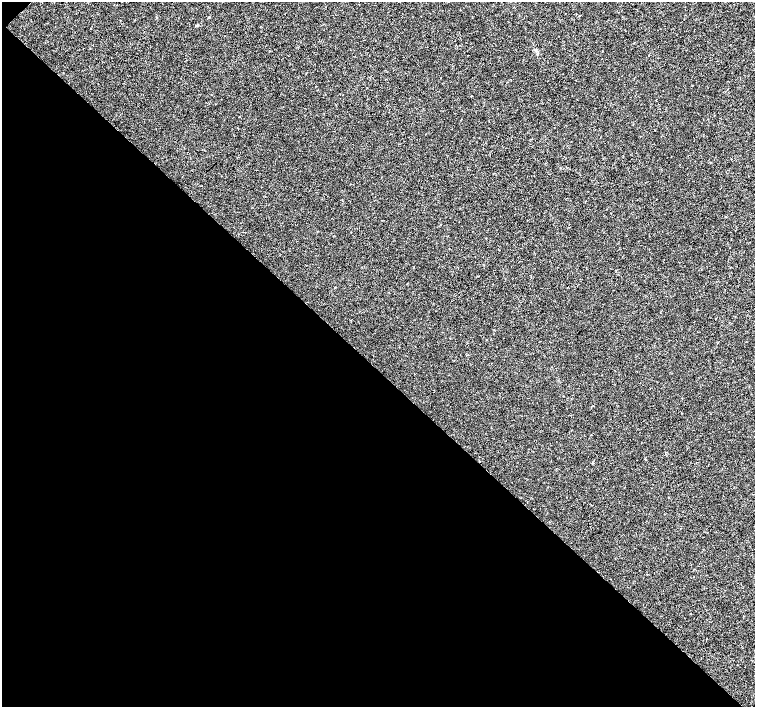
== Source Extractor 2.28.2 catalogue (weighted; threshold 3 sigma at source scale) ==
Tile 9 of 4 x 4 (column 1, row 3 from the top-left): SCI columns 6-1510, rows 1632-3040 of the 6026 x 6016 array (HDU 1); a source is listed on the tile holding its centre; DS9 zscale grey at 2 x 2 block average (1 PNG px = mean of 2 x 2 image px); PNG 757 x 709 px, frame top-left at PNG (2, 2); no overlay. Shown black and unused: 48% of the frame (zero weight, under 3 of 4 exposures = <1% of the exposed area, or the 3 px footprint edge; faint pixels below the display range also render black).
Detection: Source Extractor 2.28.2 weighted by HDU 2 'WHT'; one run over the whole footprint, this tile lists its part. Background -4.64e-05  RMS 0.0017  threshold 0.00754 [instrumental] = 3 sigma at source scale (4.5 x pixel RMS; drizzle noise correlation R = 1.50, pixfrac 1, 0.0396/0.0396 arcsec/px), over >= 5 px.
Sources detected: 5; all 5 listed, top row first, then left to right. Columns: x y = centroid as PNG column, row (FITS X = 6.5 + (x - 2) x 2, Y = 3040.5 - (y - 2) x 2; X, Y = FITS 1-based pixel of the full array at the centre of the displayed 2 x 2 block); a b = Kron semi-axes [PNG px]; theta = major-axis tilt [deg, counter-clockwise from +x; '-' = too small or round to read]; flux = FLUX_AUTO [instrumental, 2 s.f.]
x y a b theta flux
580 15 2 2 - 0.18
196 25 4 2 - 0.32
239 116 2 2 - 0.26
665 452 2 2 - 0.23
646 459 2 2 - 0.32